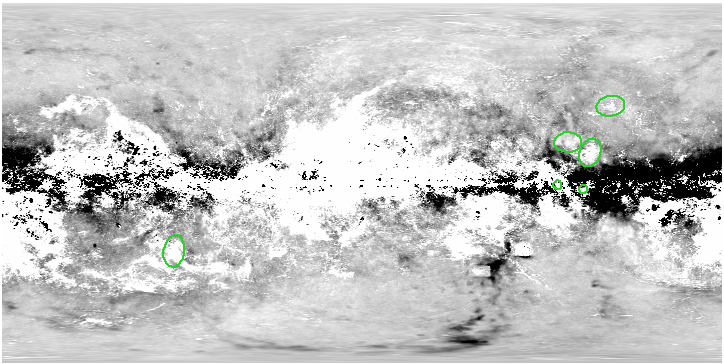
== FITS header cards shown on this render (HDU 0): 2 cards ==
NAXIS1  =                  720
NAXIS2  =                  360

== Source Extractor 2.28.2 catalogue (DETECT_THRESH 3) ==
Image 720 x 360 px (HDU 0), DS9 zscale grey, 1 PNG px = 1 image px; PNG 724 x 364 px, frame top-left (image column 1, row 360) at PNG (2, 3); each listed source drawn as its Kron ellipse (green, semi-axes under 4 px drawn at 4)
Background -0.0128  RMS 0.0045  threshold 0.0134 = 3 sigma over >= 5 px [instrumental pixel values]
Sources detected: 14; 8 with non-positive FLUX_AUTO (blend fragments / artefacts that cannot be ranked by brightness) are neither listed nor drawn; the other 6 listed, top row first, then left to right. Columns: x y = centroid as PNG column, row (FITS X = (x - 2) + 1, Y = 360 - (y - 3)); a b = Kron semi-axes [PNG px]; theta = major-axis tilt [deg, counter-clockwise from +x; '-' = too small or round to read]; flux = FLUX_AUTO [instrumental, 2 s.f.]
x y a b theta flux
611 106 14 10 10 2.1
568 142 14 10 -1 1.5
590 153 14 10 69 2.3
558 185 5 3 - 0.35
584 189 4 2 - 0.14
174 251 16 10 82 3.3
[8 non-positive-flux detections neither listed nor drawn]